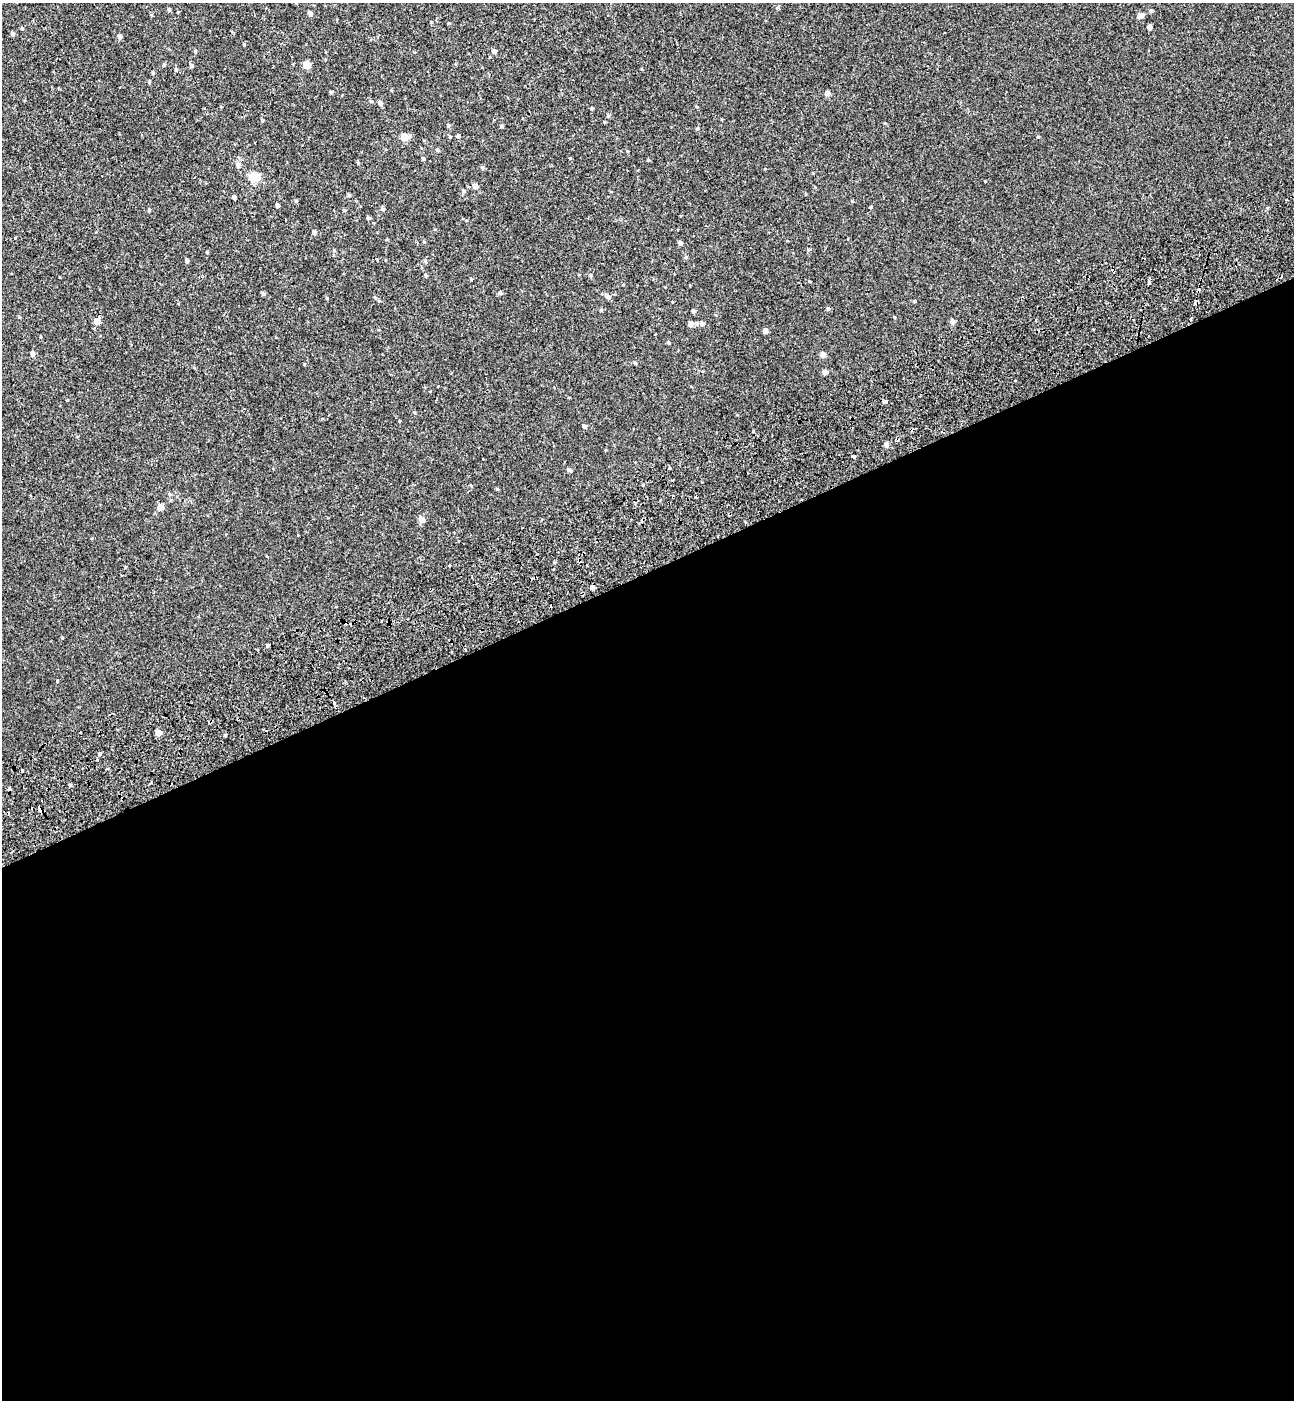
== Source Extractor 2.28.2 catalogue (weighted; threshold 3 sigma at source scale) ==
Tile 15 of 4 x 4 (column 3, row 4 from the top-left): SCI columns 2815-4106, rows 101-1498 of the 5576 x 5797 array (HDU 1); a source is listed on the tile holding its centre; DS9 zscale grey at full resolution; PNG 1296 x 1402 px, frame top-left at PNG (2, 3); no overlay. Shown black and unused: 59% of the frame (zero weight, under 2 of 3 exposures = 6% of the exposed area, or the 3 px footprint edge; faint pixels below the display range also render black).
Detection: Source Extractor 2.28.2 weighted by HDU 2 'WHT'; one run over the whole footprint, this tile lists its part. Background -7.26e-04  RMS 0.0031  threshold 0.0137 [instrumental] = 3 sigma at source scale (4.5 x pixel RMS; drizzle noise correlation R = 1.50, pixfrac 1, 0.0396/0.0396 arcsec/px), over >= 5 px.
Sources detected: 102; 12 cosmic-ray / hot-pixel residue — not listed; the other 90 listed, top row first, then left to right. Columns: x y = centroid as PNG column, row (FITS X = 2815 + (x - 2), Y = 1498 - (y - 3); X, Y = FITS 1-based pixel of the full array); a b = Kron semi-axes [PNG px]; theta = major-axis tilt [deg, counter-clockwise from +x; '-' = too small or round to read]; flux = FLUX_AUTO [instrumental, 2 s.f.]
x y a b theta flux
169 10 4 4 - 0.46
1151 11 4 4 - 0.39
310 13 5 4 - 0.75
1141 15 5 5 - 1.6
1149 27 4 4 - 1.1
12 33 6 5 - 0.52
120 37 4 4 - 0.91
494 51 5 5 - 0.74
164 65 5 4 - 0.35
307 65 5 5 - 5.2
191 66 5 4 - 0.61
153 73 5 3 - 0.24
149 82 4 3 - 0.28
331 92 4 4 - 0.32
827 93 5 4 - 1.2
380 103 5 5 - 0.89
592 108 4 3 - 0.31
262 120 4 4 - 0.27
604 122 3 3 - 0.26
448 126 5 4 - 0.34
501 126 4 3 - 0.38
410 136 5 4 - 0.49
458 136 4 4 - 0.46
404 137 5 5 - 3.7
450 137 4 4 - 0.25
438 150 5 4 - 0.31
570 158 3 3 - 0.27
423 159 5 4 - 0.4
648 160 4 4 - 0.27
238 164 6 5 - 1
482 168 5 4 - 0.4
254 178 5 5 - 13
475 186 5 5 - 1.2
463 191 5 5 - 0.51
233 197 4 4 - 0.51
277 205 4 3 - 2.2
870 207 4 3 - 0.25
383 209 6 4 2 0.44
149 210 5 4 - 0.28
344 210 4 4 - 0.32
368 218 5 4 - 0.37
314 232 5 4 - 0.87
424 242 4 3 - 0.2
680 243 5 4 - 0.56
207 253 4 3 - 0.21
686 257 5 4 - 0.31
187 261 4 4 - 0.48
1113 270 5 3 - 1.2
590 275 5 4 - 0.32
426 276 4 3 - 0.27
471 279 4 4 - 0.23
1149 283 5 3 - 1.4
608 296 6 5 - 1.1
379 301 5 3 - 0.31
914 301 4 4 - 0.29
828 309 5 4 - 0.41
601 310 4 4 - 0.33
693 311 4 4 - 0.57
1191 318 2 2 - 0.34
1036 319 3 2 - 0.25
97 321 5 5 - 2.3
952 321 5 5 - 1.2
702 324 7 6 - 0.9
690 325 7 6 - 0.7
1093 330 3 2 - 0.43
765 331 4 4 - 1.3
669 342 4 4 - 0.34
33 354 6 5 - 0.84
823 355 5 4 - 1.7
635 363 4 3 - 0.34
824 372 5 4 - 1.2
885 401 4 3 - 2.3
584 426 4 4 - 0.75
886 444 5 5 - 1
854 456 4 3 - 1
669 468 3 3 - 0.59
569 470 8 3 -26 0.43
497 489 4 3 - 0.29
160 507 7 6 - 1.2
422 519 5 5 - 2.1
267 557 3 3 - 0.31
449 566 3 3 - 0.41
592 588 5 4 - 0.85
268 645 4 3 - 0.32
57 681 3 3 - 0.48
334 703 4 3 - 1.5
158 732 4 4 - 2.4
100 754 4 4 - 0.54
97 760 3 3 - 0.51
40 809 5 4 - 2.4
Overlapping masked pixels (flux is a lower limit): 2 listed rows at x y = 1113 270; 40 809
Unlisted compact peaks at least as high as the median listed source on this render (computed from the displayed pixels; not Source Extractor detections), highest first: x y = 195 51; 327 298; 62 638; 500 293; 22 28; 808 249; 885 123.